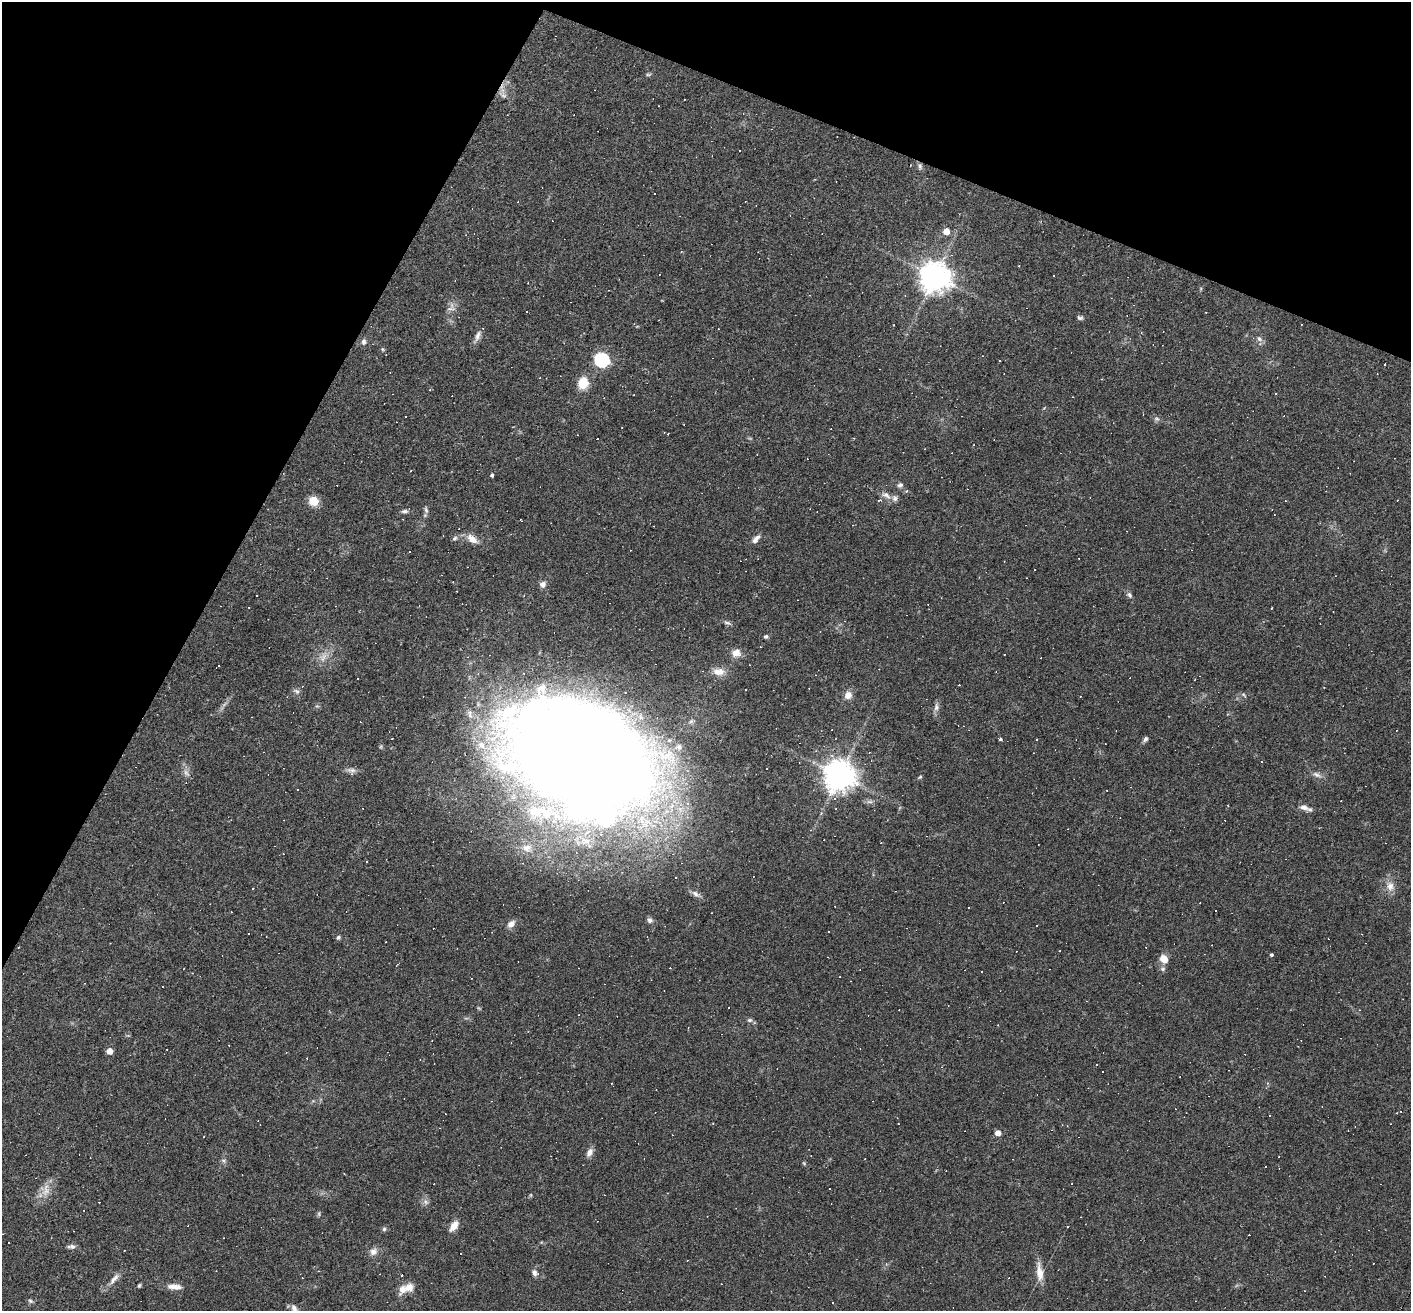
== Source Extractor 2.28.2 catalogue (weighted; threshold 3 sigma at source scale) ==
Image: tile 2 of 4 x 4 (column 2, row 1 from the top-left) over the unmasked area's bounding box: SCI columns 1409-2817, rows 4063-5371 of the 5634 x 5643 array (HDU 1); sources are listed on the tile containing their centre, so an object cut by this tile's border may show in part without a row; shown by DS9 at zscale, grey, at full resolution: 1 PNG px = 1 image px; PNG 1413 x 1313 px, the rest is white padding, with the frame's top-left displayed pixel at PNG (2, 2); no overlay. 23% of this frame is shown black and not used: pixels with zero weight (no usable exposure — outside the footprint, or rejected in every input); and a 3 px margin inside the footprint's outer edge (the drizzle kernel's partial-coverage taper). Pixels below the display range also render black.
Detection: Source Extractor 2.28.2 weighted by HDU 2 'WHT'; one run over the whole footprint, this tile lists its part. Background 0.0469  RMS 0.006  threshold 0.0271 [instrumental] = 3 sigma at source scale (4.5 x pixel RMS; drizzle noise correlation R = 1.50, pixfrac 1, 0.05/0.05 arcsec/px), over >= 5 px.
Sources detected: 226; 1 inside a brighter object's white glare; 106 cosmic-ray / hot-pixel residue — not listed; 11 inside a brighter listed object's ellipse — not listed separately; the other 108 listed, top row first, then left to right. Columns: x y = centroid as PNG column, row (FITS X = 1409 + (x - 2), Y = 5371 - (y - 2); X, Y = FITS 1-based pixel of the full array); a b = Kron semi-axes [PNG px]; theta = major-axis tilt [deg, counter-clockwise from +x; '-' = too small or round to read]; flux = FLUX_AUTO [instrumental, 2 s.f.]
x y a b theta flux
648 74 8 4 8 0.91
503 95 11 7 -39 3
920 166 9 6 -78 1.6
946 231 5 5 - 7.4
681 252 4 3 - 0.44
935 276 10 10 - 800
451 309 15 5 3 2.3
527 312 3 3 - 1.3
1080 318 8 5 -18 1.2
893 325 3 2 - 0.37
478 336 18 6 66 3.2
1259 339 8 7 - 2.3
364 342 8 6 90 2.1
382 349 6 4 -88 0.7
601 359 7 6 - 110
1385 364 2 2 - 0.5
583 383 11 9 72 14
1275 394 2 2 - 0.45
406 417 3 3 - 1.2
1157 419 8 6 -1 1.5
974 445 3 2 - 0.5
492 475 3 3 - 1.5
900 485 8 6 23 1.6
906 491 5 4 - 0.89
886 495 14 7 -35 3.7
879 500 7 3 23 0.76
313 501 5 5 - 25
426 510 10 5 -72 1.6
404 511 9 5 1 1.5
521 521 4 2 - 0.75
455 538 7 5 34 1.3
472 539 16 8 -37 5.4
756 539 12 6 52 2.9
409 552 2 2 - 0.53
1034 570 2 2 - 0.46
543 584 8 7 - 2.5
1129 595 8 6 -51 1.7
1271 608 3 2 - 0.86
727 623 11 4 -17 1.5
766 636 5 4 - 1.3
736 653 11 9 45 4.8
323 657 16 9 67 5.3
218 665 3 3 - 1.8
718 672 16 9 -3 6
357 679 3 3 - 1
296 691 10 5 -33 1.8
848 695 9 8 - 4.7
1244 695 8 4 -42 0.9
936 707 11 7 84 2.4
691 721 11 6 24 2.6
1000 739 3 3 - 2.1
1145 739 7 5 58 1.5
1037 740 3 2 - 0.7
575 754 151 94 -27 1400
1262 761 3 2 - 0.53
767 768 3 2 - 0.62
352 770 13 7 -7 2.6
186 773 12 7 -52 2.6
839 775 10 9 - 950
1317 775 13 6 -26 2.8
920 777 5 4 - 0.75
297 790 3 3 - 3.8
835 799 4 3 - 1.8
870 802 10 5 -1 1.7
1304 807 11 7 -10 2.9
527 848 14 10 -1 5.6
1390 886 14 10 -72 5.4
696 894 13 7 -35 2.9
1216 910 3 3 - 37
231 912 2 2 - 0.3
650 920 8 7 - 1.9
511 924 10 7 39 3.6
248 933 2 2 - 0.55
338 937 6 5 - 1.2
1271 955 3 3 - 1.4
1164 959 9 8 - 6.3
1163 969 8 6 1 1.4
749 1020 8 6 0 1.4
998 1025 3 2 - 0.35
109 1051 5 5 - 5.6
286 1053 3 2 - 0.45
898 1124 3 2 - 0.39
998 1133 5 5 - 4
589 1152 12 7 59 3
223 1161 7 4 -44 1.3
804 1163 6 4 -45 0.68
1265 1167 3 3 - 20
344 1173 3 2 - 0.37
830 1189 3 3 - 0.94
46 1190 20 11 79 6.8
531 1195 6 4 89 0.64
425 1201 8 7 - 2.3
319 1214 8 4 82 0.85
454 1226 15 8 54 5.1
384 1229 5 5 - 1.1
9 1242 3 3 - 0.87
71 1246 10 6 0 2
124 1250 2 2 - 0.36
373 1252 10 9 - 3.6
461 1253 3 3 - 2
1040 1272 25 8 -83 7
535 1273 9 7 -45 2.6
114 1279 19 6 50 4
139 1285 5 3 - 0.87
174 1287 19 7 -6 5
409 1287 12 11 - 5.2
30 1301 7 5 -22 1.2
294 1309 12 7 -65 3
Overlapping masked pixels (flux is a lower limit): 1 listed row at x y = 575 754
Isophote crosses this tile's border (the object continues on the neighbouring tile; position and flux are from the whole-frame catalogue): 1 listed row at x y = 294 1309